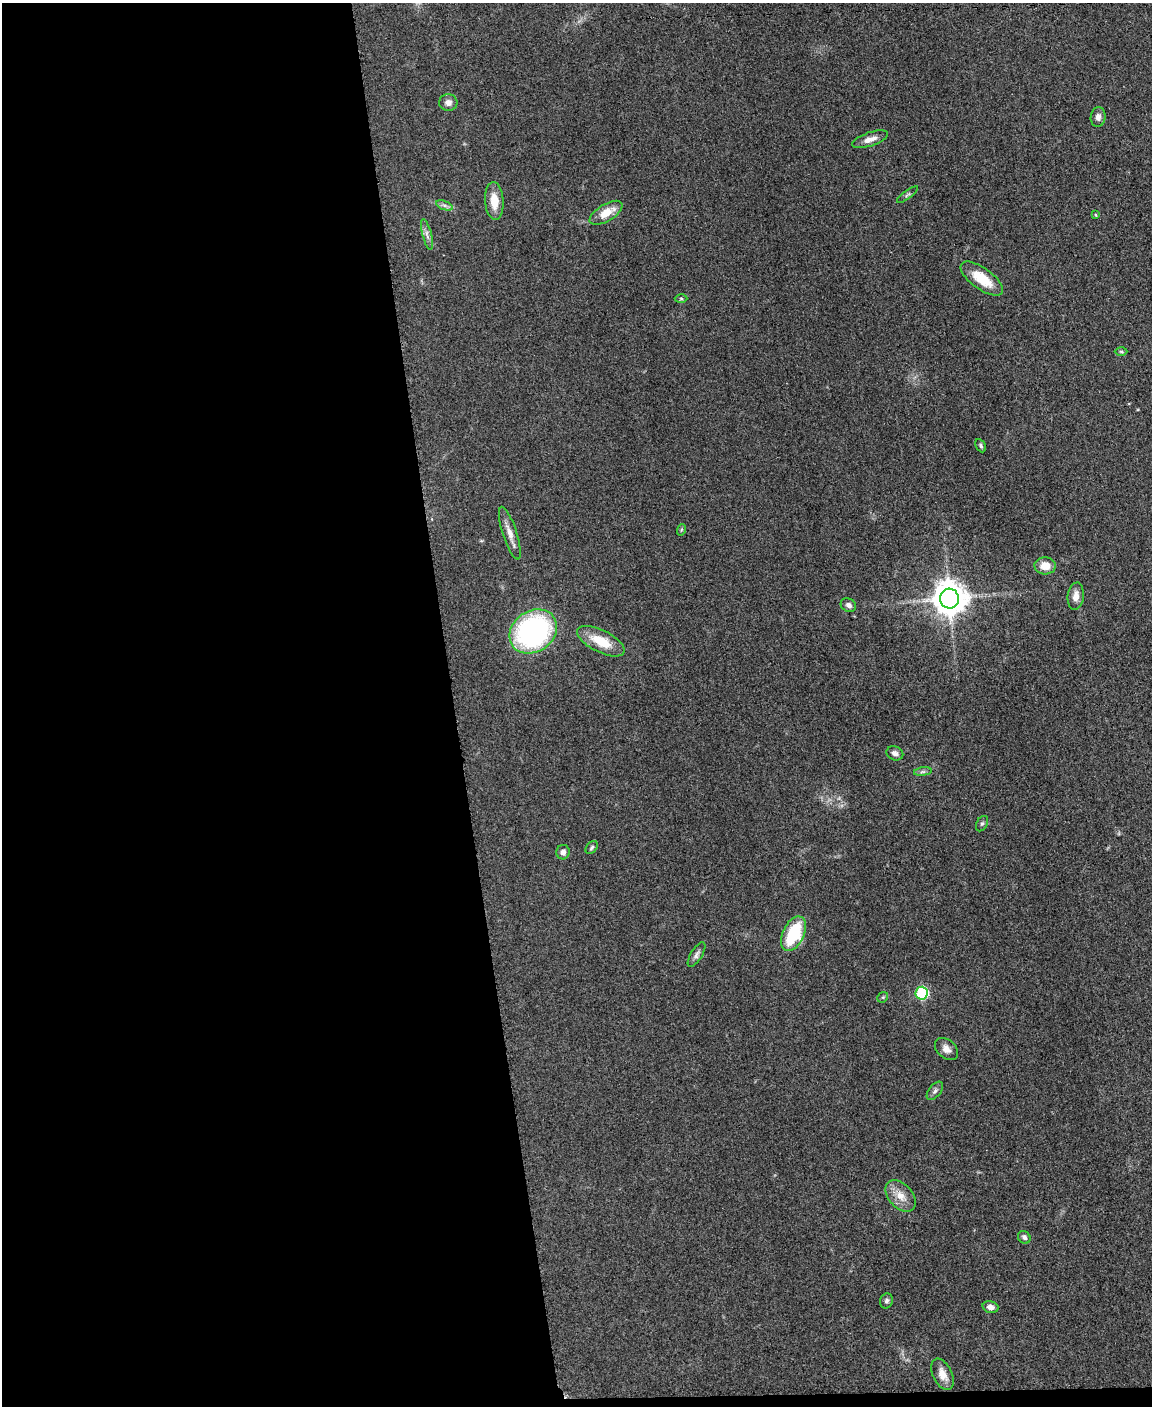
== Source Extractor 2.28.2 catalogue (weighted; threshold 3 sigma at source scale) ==
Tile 9 of 4 x 3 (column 1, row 3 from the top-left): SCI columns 5-1154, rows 246-1649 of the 4611 x 4593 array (HDU 1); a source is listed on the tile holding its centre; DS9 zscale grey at full resolution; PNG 1154 x 1408 px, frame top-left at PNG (2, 3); each listed source drawn as its Kron ellipse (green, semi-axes under 4 px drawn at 4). Shown black and unused: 40% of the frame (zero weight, under 3 of 5 exposures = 1% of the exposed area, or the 3 px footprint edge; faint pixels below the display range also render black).
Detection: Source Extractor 2.28.2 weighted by HDU 2 'WHT'; one run over the whole footprint, this tile lists its part. Background 0.0653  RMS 0.0062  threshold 0.0278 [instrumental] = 3 sigma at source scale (4.5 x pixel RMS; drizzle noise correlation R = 1.50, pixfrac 1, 0.05/0.05 arcsec/px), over >= 5 px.
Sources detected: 37; all 37 listed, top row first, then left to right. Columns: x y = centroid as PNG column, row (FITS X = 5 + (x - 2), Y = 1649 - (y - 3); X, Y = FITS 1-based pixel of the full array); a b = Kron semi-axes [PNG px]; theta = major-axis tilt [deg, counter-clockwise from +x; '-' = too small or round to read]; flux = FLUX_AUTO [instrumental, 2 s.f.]
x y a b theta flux
448 103 9 8 - 2.9
1098 117 10 7 83 2.8
870 139 19 7 18 4.5
907 195 13 3 36 1.1
494 201 19 9 -86 10
444 205 9 4 -19 1.7
606 213 18 8 31 10
1096 215 4 2 - 0.47
427 234 16 4 -76 2.8
982 279 25 10 -36 16
681 298 6 4 -1 0.87
1121 351 6 4 -1 0.91
981 446 7 5 -62 1.2
681 530 6 3 71 0.72
510 533 27 7 -72 5.9
1045 566 10 8 -3 7.5
1076 596 14 8 83 5.1
949 599 10 9 - 1300
848 605 8 6 -27 2.4
533 631 25 20 35 130
601 641 26 11 -27 17
895 753 8 7 - 2.4
923 772 9 4 8 1.4
982 824 8 5 62 1.4
592 848 7 5 51 1.1
563 852 7 6 - 3
793 934 18 10 64 35
696 955 14 5 58 2.3
922 993 6 6 - 75
883 997 6 4 44 0.85
946 1049 13 9 -41 4
935 1091 11 6 51 2
901 1196 18 12 -48 8.3
1024 1237 7 6 - 1.8
887 1301 8 6 71 1.6
990 1307 8 5 -16 3.1
942 1374 16 9 -64 6.7